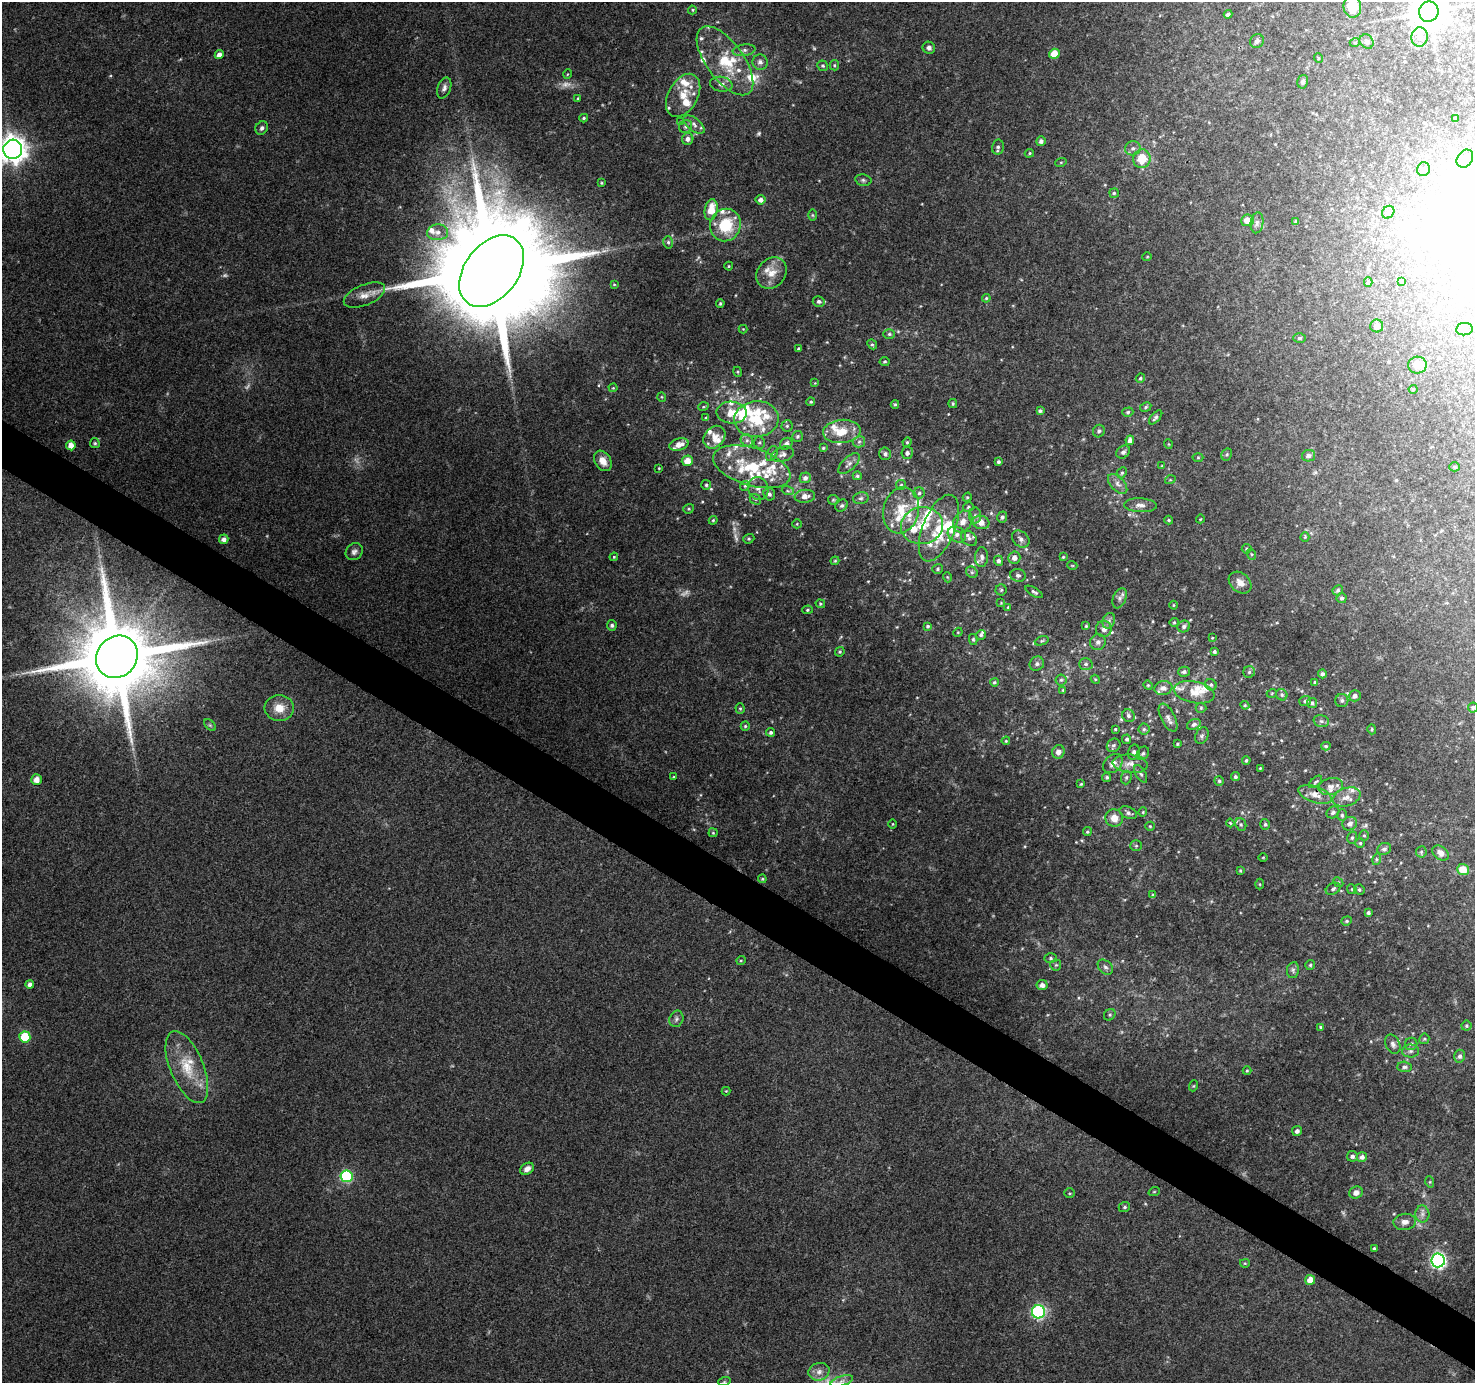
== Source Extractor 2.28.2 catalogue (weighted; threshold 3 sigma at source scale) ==
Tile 6 of 4 x 4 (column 2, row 2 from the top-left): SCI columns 1475-2947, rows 2946-4326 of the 5899 x 5962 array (HDU 1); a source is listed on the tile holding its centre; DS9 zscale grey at full resolution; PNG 1477 x 1385 px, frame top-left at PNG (2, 2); each listed source drawn as its Kron ellipse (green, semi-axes under 4 px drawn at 4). Shown black and unused: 3% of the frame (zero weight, under 3 of 4 exposures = <1% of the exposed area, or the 3 px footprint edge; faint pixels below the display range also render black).
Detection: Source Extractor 2.28.2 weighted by HDU 2 'WHT'; one run over the whole footprint, this tile lists its part. Background 0.149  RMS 0.0073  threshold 0.0331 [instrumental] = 3 sigma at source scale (4.5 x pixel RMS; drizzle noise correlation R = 1.50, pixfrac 1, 0.0396/0.0396 arcsec/px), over >= 5 px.
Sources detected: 409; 11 too faint to see at this stretch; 2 inside a brighter object's white glare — neither listed nor drawn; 60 inside a brighter listed object's ellipse — not listed separately; the other 336 listed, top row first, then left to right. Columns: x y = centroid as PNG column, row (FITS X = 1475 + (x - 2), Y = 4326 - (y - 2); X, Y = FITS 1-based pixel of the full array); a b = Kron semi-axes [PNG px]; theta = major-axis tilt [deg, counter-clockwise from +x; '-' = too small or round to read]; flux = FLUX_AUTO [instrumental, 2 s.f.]
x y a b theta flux
1352 7 11 8 -81 21
692 10 4 4 - 0.84
1429 12 10 9 - 1700
1228 14 4 3 - 2
1419 37 10 8 88 5
1257 41 7 6 - 2.2
1355 42 5 3 - 0.63
1367 42 8 6 -46 3
929 48 6 6 - 2.2
744 50 11 5 9 2.8
1054 54 5 5 - 16
219 55 4 4 - 3.9
1318 58 5 3 - 0.63
725 61 40 18 -54 34
760 62 7 7 - 3.2
834 65 5 4 - 1
823 66 5 5 - 1.3
568 74 5 3 - 0.62
1303 82 7 5 77 2
721 84 11 7 -11 3.9
444 88 11 6 71 2.9
683 95 23 15 61 15
578 98 3 3 - 0.73
584 118 4 3 - 0.99
1456 118 3 2 - 0.71
680 122 4 4 - 1
694 124 12 6 -39 3.6
686 126 7 6 - 2.4
262 128 7 6 - 2.2
688 139 6 5 - 2.8
1041 141 5 4 - 2.4
998 147 7 6 - 1.9
1133 148 8 7 - 2.5
13 149 9 9 - 850
1029 153 5 4 - 0.92
1142 159 9 8 - 17
1465 159 9 7 54 3.9
1061 162 6 3 18 0.81
1424 169 7 6 - 2.2
863 180 8 5 -10 1.6
601 183 4 3 - 0.79
1114 193 5 5 - 1.1
761 200 5 5 - 3.7
711 210 10 6 79 13
1388 212 7 5 50 1.7
812 215 6 4 -89 1
1247 220 6 6 - 7.8
1296 221 4 4 - 1.3
1257 223 10 6 83 3
725 225 16 15 - 30
438 232 10 8 3 4.3
668 242 6 5 - 1.4
1147 257 5 3 - 0.62
729 266 4 4 - 0.74
492 271 40 26 53 26000
772 273 17 14 48 11
1402 281 4 3 - 0.87
1368 282 4 3 - 1.3
614 284 4 4 - 0.72
364 295 22 10 22 8.1
986 298 4 3 - 0.88
819 301 6 5 - 2.1
720 303 4 3 - 0.95
1377 326 6 6 - 4.9
743 329 4 4 - 0.64
1464 329 8 6 7 2.1
889 334 6 5 - 1.2
1300 338 6 5 - 1.4
872 344 5 4 - 1.1
798 349 3 3 - 0.93
885 361 5 4 - 1.2
1417 365 9 8 - 8.5
738 372 5 3 - 0.75
1140 378 5 4 - 1.1
815 383 3 3 - 0.5
613 388 4 4 - 0.67
1413 389 4 4 - 0.78
662 397 5 3 - 0.58
811 402 4 4 - 1
953 403 4 3 - 1
895 404 4 3 - 1
703 407 5 3 - 0.8
1146 407 6 4 29 1.1
1040 411 4 3 - 1.4
1128 412 6 4 15 1.2
732 413 15 11 -1 12
1156 417 8 4 48 1.9
706 418 4 4 - 1
756 419 22 18 5 29
787 426 5 5 - 1.3
842 431 19 11 5 15
1099 431 6 6 - 1.8
797 436 5 5 - 1.3
714 437 12 10 47 7.5
747 440 6 5 - 2.1
1130 440 5 4 - 2.9
859 442 6 5 - 1.7
907 442 5 4 - 0.86
95 443 5 5 - 1.1
759 443 6 5 - 1.4
786 444 6 5 - 3.3
1168 444 5 3 - 0.57
71 445 5 4 - 6.6
679 445 10 6 15 6.7
823 448 4 4 - 0.87
1123 452 7 6 - 1.9
907 453 6 6 - 2.5
772 454 8 5 62 1.9
783 454 11 7 20 3.4
885 454 6 6 - 1.9
1227 454 6 5 - 1.3
1308 456 7 5 12 2.1
1198 458 5 3 - 0.77
603 461 11 8 -59 6.9
687 461 5 5 - 9.1
998 462 3 3 - 1.3
849 464 13 6 44 3
1162 466 4 4 - 0.71
752 467 40 19 -17 42
1454 467 5 4 - 1.2
659 468 3 2 - 0.56
1122 473 6 4 66 1.1
857 476 4 4 - 1.3
805 478 5 5 - 2.6
1170 480 5 3 - 0.7
1118 484 12 7 -47 3.9
706 485 5 5 - 1.4
901 485 5 4 - 0.97
745 486 5 4 - 1
758 489 11 10 - 4.9
788 491 6 4 -18 1.1
919 493 5 5 - 1.8
769 494 6 5 - 2.2
805 496 10 6 6 5.3
967 497 5 4 - 0.85
861 498 8 6 14 1.7
755 499 6 4 -42 1.2
833 500 5 5 - 0.9
842 505 7 5 42 1.7
1140 505 16 7 -3 4.6
968 507 5 4 - 1.3
689 509 5 4 - 1
901 510 23 17 77 22
975 515 8 6 89 2.1
1002 517 5 5 - 1.7
1200 519 4 3 - 0.54
713 520 4 3 - 0.89
1169 520 4 4 - 0.77
963 521 11 9 60 6.6
981 522 8 6 -16 6.7
797 524 5 4 - 0.79
922 526 21 18 10 23
939 528 35 16 68 25
957 534 9 7 -29 3.6
1305 537 4 4 - 0.76
969 538 9 6 -39 2.2
224 539 5 4 - 3.4
749 539 6 4 20 1.1
1021 539 10 7 -43 3.1
1247 549 5 5 - 1
354 552 9 8 - 2.8
1251 554 5 3 - 0.7
614 557 4 3 - 0.82
982 557 10 6 88 2.8
1063 557 4 4 - 0.84
1014 558 6 6 - 4.3
835 561 4 3 - 0.77
999 561 5 4 - 2.1
1072 565 5 3 - 0.66
937 569 5 4 - 1.1
972 572 6 5 - 1.4
1018 575 8 6 -12 2.2
947 577 5 3 - 0.64
1240 583 12 9 -42 5.8
1001 590 5 5 - 1.3
1338 590 5 4 - 1.5
1034 592 10 4 -31 1.7
1120 598 10 6 68 2.7
1342 598 5 5 - 1.6
1001 603 4 4 - 0.61
820 604 5 4 - 0.97
1173 605 4 3 - 0.5
1008 607 4 4 - 0.74
807 610 5 4 - 1.1
1109 621 8 6 70 2.5
1174 622 4 4 - 0.82
612 625 5 4 - 1.8
928 626 4 3 - 1.1
1086 626 4 4 - 0.86
1184 627 6 5 - 2
1104 629 8 8 - 3.8
958 632 5 3 - 0.64
981 635 5 4 - 1.4
1212 638 3 3 - 0.56
973 639 5 4 - 0.97
1042 641 7 4 20 1.2
1098 642 8 7 - 2.9
840 652 5 4 - 1
1214 652 4 4 - 1.4
117 657 22 20 49 11000
1037 664 7 7 - 2.3
1086 664 7 5 2 1.7
1184 672 6 5 - 1.7
1249 672 6 5 - 1.4
1322 674 4 4 - 2.6
1095 679 5 3 - 0.69
1061 680 6 5 - 1.3
994 682 4 4 - 1.1
1315 682 4 4 - 1.1
1148 685 5 4 - 0.77
1211 685 6 5 - 1.5
1163 688 9 7 9 3.9
1063 690 4 4 - 0.74
1194 692 20 10 -11 9.9
1272 693 5 3 - 0.68
1282 695 6 5 - 1.4
1355 696 6 5 - 3.2
1342 700 6 6 - 2
1305 701 6 5 - 1.4
1312 703 5 5 - 1.5
1245 705 4 4 - 0.78
1473 707 5 5 - 1.6
279 708 15 13 -4 11
1201 708 5 5 - 1.1
740 709 5 4 - 0.94
1128 716 6 6 - 2
1168 718 15 7 -63 3.9
1321 721 8 6 -15 1.9
1194 724 7 5 26 2
210 725 7 4 -45 1.3
745 726 4 4 - 0.92
1115 729 3 3 - 0.74
1144 729 5 5 - 1.3
1372 729 5 4 - 0.99
771 732 4 4 - 1.6
1202 736 9 6 65 2
1127 739 5 4 - 1.5
1006 741 4 3 - 0.69
1178 744 4 3 - 0.88
1114 745 7 6 - 1.8
1326 746 4 4 - 0.95
1058 752 7 6 - 3.7
1134 752 8 5 76 2.5
1143 753 7 5 55 1.8
1246 760 4 3 - 0.97
1113 764 11 8 42 4.6
1130 764 17 9 -6 6.6
1260 768 3 3 - 0.71
1141 774 9 5 -60 1.7
674 777 3 3 - 0.7
1107 777 5 4 - 1.2
1126 777 7 5 88 1.6
1235 777 4 4 - 1.6
36 780 5 5 - 5.9
1219 781 5 4 - 1.2
1315 782 8 4 43 1.2
1081 784 4 4 - 0.87
1331 786 12 8 14 4.9
1315 795 17 8 -19 7.3
1347 797 14 9 18 6.4
1143 812 4 4 - 0.77
1333 812 7 5 35 1.9
1128 813 9 6 -24 2.5
1342 815 6 5 - 1.1
1114 818 9 8 - 8.1
1230 823 4 3 - 0.72
893 824 5 3 - 0.63
1241 824 7 5 -69 1.4
1265 824 5 4 - 1.2
1350 824 7 6 - 3.1
1150 826 5 4 - 0.89
1087 832 4 4 - 1.1
713 833 4 4 - 0.87
1364 835 5 4 - 1
1352 838 6 5 - 1.4
1360 843 5 5 - 1.1
1136 846 5 5 - 1.1
1384 849 7 6 - 2.2
1421 852 5 5 - 1.2
1440 853 9 6 -38 4.5
1263 857 5 3 - 0.61
1377 859 6 4 75 1.1
1240 870 4 3 - 0.79
1463 870 6 5 - 11
762 879 4 4 - 0.81
1338 882 5 4 - 0.95
1260 884 5 3 - 0.73
1333 889 8 5 29 1.8
1352 889 5 4 - 0.98
1359 889 5 5 - 1.4
1153 895 4 4 - 1.1
1368 913 4 3 - 1.8
1347 921 5 4 - 1.1
1051 958 6 5 - 1.2
741 960 5 3 - 0.7
1056 965 5 5 - 1.2
1310 965 5 5 - 1
1105 967 9 6 -43 2.3
1293 970 8 6 80 2
30 985 4 4 - 3.4
1042 985 5 5 - 3.6
1110 1015 6 5 - 1.2
676 1019 8 6 67 2.3
1466 1026 5 5 - 1.2
1321 1027 4 3 - 0.92
25 1037 5 5 - 29
1424 1039 5 5 - 1.1
1393 1044 10 7 -63 2.9
1411 1044 6 6 - 1.7
1411 1051 8 6 2 2.3
1460 1056 6 5 - 2.4
187 1067 38 16 -67 26
1404 1067 7 5 -1 2
1247 1071 4 4 - 0.76
1193 1086 5 3 - 0.66
726 1091 4 4 - 0.72
1297 1131 5 4 - 2.3
1352 1156 5 5 - 2.1
1362 1157 5 5 - 3.4
527 1169 7 5 31 4.2
346 1176 6 6 - 76
1430 1182 5 3 - 0.81
1154 1192 6 3 19 0.74
1356 1192 7 6 - 3.8
1069 1193 5 4 - 0.97
1124 1207 6 4 21 1.2
1422 1214 8 7 - 3.1
1405 1222 11 8 8 4
1374 1248 4 3 - 1.1
1438 1260 7 7 - 190
1245 1263 5 4 - 0.76
1310 1280 5 5 - 7.4
1038 1312 6 6 - 130
819 1372 11 8 16 5
842 1381 12 5 18 3.7
724 1382 6 4 19 0.94
Overlapping masked pixels (flux is a lower limit): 1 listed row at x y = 117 657
Isophote crosses this tile's border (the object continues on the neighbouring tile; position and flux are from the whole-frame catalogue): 4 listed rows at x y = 1352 7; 1429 12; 13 149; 1473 707